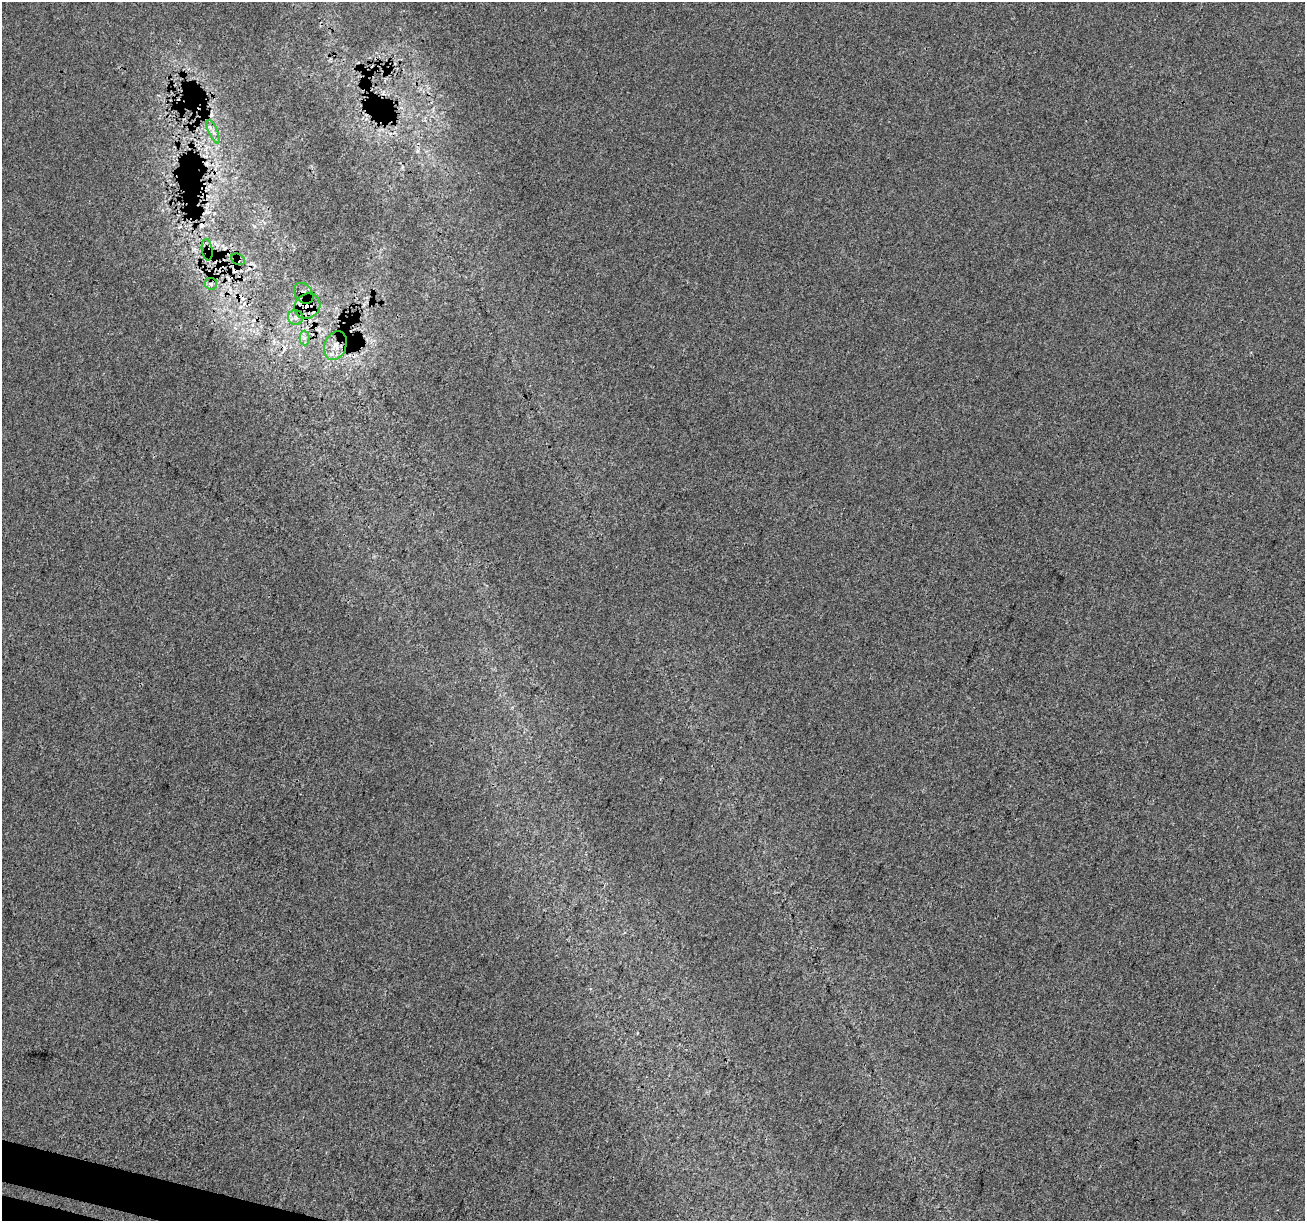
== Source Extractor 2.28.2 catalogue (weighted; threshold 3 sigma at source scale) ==
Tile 7 of 4 x 4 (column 3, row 2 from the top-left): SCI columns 2648-3950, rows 2712-3930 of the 5304 x 5485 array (HDU 1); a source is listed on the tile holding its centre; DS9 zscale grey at full resolution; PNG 1307 x 1223 px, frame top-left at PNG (2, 2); each listed source drawn as its Kron ellipse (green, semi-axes under 4 px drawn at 4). Shown black and unused: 1% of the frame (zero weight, under 3 of 4 exposures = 6% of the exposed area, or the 3 px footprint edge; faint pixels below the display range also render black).
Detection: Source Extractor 2.28.2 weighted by HDU 2 'WHT'; one run over the whole footprint, this tile lists its part. Background -8.97e-04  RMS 0.0032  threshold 0.0142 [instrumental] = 3 sigma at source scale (4.5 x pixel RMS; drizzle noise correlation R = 1.50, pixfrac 1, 0.0396/0.0396 arcsec/px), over >= 5 px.
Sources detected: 15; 6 cosmic-ray / hot-pixel residue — neither listed nor drawn; the other 9 listed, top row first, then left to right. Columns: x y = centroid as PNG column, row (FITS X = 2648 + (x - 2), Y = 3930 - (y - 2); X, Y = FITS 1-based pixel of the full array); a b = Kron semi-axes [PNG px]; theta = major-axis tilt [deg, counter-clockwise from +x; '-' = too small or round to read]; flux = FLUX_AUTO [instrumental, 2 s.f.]
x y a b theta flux
213 132 13 4 -65 1.5
207 250 11 5 -81 0.9
238 259 7 5 -28 0.81
211 284 6 6 - 0.77
304 293 11 8 -52 2.3
307 306 13 12 - 5.3
296 317 7 7 - 1.3
304 338 7 5 -89 1.1
335 346 15 10 70 4.3
Overlapping masked pixels (flux is a lower limit): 5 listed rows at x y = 207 250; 238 259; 304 293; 307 306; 335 346